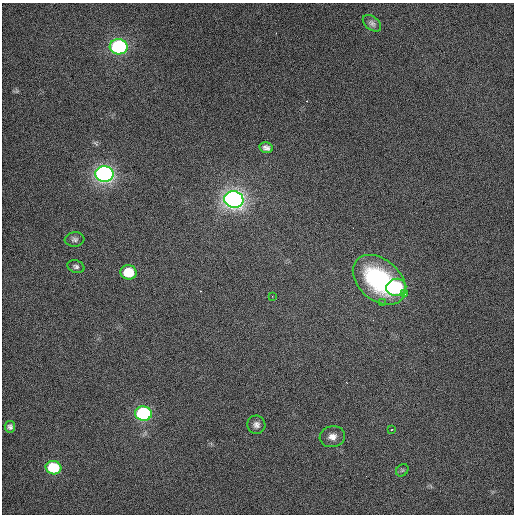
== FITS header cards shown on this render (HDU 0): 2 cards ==
NAXIS1  =                  512 / Axis length
NAXIS2  =                  512 / Axis length

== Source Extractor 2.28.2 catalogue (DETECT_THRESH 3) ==
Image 512 x 512 px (HDU 0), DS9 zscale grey, 1 PNG px = 1 image px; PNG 516 x 516 px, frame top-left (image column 1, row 512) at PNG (2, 3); each listed source drawn as its Kron ellipse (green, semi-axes under 4 px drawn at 4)
Background 452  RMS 2.3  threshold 6.76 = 3 sigma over >= 5 px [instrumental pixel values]
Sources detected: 20; all 20 listed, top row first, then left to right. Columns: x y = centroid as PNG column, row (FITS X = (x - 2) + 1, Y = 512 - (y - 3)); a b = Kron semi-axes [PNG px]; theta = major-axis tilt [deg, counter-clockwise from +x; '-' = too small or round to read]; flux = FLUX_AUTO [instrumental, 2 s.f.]
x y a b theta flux
372 23 10 6 -38 470
119 47 9 7 -4 29000
266 148 7 5 -14 570
104 174 9 8 - 78000
234 199 9 8 - 110000
75 239 10 7 6 490
76 266 9 6 -17 430
129 272 8 7 - 6800
379 280 30 20 -40 17000
396 287 10 8 12 16000
405 294 3 3 - 230
272 296 3 3 - 140
383 303 3 3 - 150
143 413 8 7 - 27000
256 425 9 9 - 740
10 427 6 5 - 400
391 430 3 2 - 140
332 437 13 10 10 1300
53 468 8 6 -12 9700
402 470 7 5 45 260